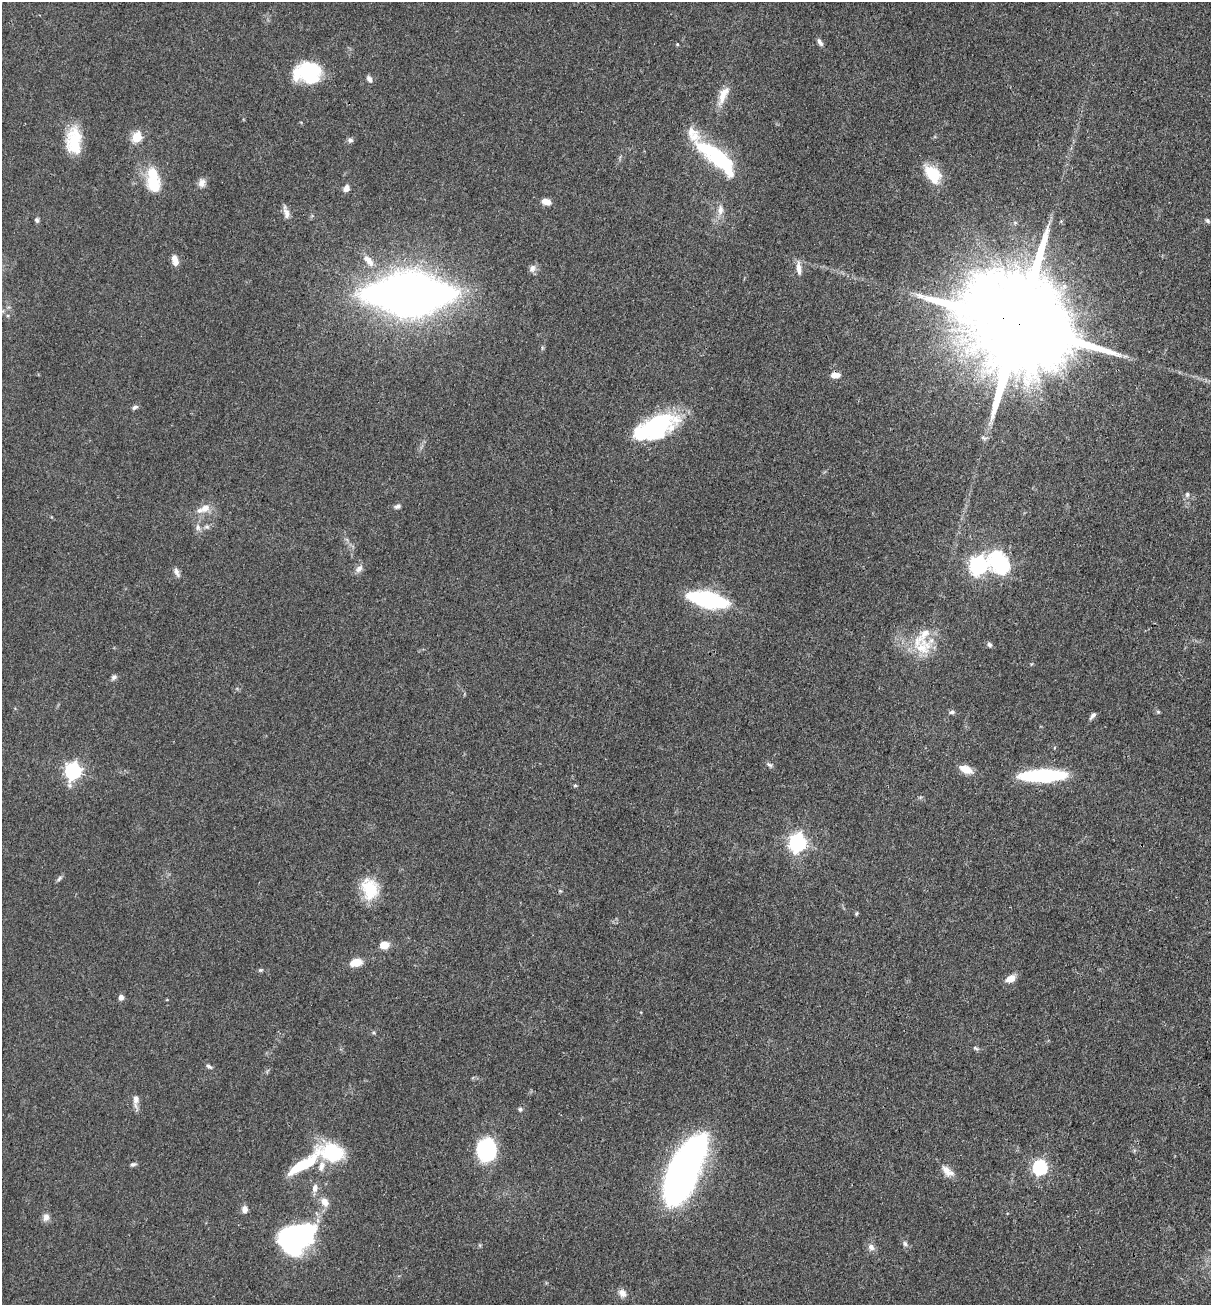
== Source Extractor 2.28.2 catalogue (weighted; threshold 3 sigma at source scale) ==
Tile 6 of 4 x 4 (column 2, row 2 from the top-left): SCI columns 1415-2623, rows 2677-3979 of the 5369 x 5354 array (HDU 1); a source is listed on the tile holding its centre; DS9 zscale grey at full resolution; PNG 1213 x 1307 px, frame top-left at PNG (2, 2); no overlay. Shown black and unused: <1% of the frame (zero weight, under 3 of 4 exposures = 6% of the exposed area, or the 3 px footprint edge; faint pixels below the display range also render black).
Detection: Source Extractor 2.28.2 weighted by HDU 2 'WHT'; one run over the whole footprint, this tile lists its part. Background 0.0449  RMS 0.005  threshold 0.0225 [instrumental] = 3 sigma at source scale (4.5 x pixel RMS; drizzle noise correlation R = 1.50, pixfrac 1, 0.05/0.05 arcsec/px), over >= 5 px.
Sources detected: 84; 2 inside a brighter object's white glare — not listed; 4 inside a brighter listed object's ellipse — not listed separately; the other 78 listed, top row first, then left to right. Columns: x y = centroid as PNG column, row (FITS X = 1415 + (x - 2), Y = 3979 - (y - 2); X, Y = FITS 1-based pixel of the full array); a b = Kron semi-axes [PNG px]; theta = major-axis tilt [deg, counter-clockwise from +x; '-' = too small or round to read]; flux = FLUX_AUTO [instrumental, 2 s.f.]
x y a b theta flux
820 42 11 5 -60 1.7
677 44 4 4 - 0.5
307 73 27 21 -1 32
369 79 8 5 -62 1.9
723 95 25 9 66 6.9
137 137 6 5 - 29
350 140 7 7 - 1.4
74 141 29 15 -88 18
718 158 53 15 -41 46
933 174 24 15 -53 15
153 179 31 14 -82 19
202 183 11 9 90 2.9
346 188 9 6 53 2.5
546 202 10 6 -14 3.8
720 210 16 8 85 3.9
286 212 17 6 -74 3
37 220 6 5 - 1.2
1208 221 6 5 - 0.85
175 260 12 6 -76 4.5
369 260 18 9 -48 5.5
532 268 11 8 70 2.2
799 268 21 6 -84 3.5
409 294 51 21 1 690
1019 325 34 22 -21 20000
835 375 10 6 0 4.1
135 407 8 5 28 1.1
656 425 37 22 26 57
984 438 9 5 -16 1.2
1187 495 7 5 75 1.1
398 507 8 5 13 1.2
205 508 15 10 26 5.3
207 527 6 5 - 1.1
198 528 9 6 -76 1.8
999 562 28 21 -51 38
978 566 7 7 - 190
359 569 12 7 48 2.4
177 572 13 6 -67 1.9
708 600 26 10 -13 92
989 645 7 5 -56 1.2
923 648 27 22 12 17
114 677 8 6 42 1.3
952 712 7 5 5 1.2
1158 712 5 5 - 0.65
1092 716 11 5 51 1.4
769 765 9 5 -26 1.2
966 769 15 8 -22 6.4
73 771 7 6 - 160
1043 776 47 11 2 47
575 785 5 4 - 0.66
797 843 7 7 - 180
59 878 9 5 47 1.1
370 889 27 19 -77 17
560 891 5 5 - 0.59
856 913 5 4 - 0.68
384 945 9 7 8 6.3
356 962 13 8 11 7.2
260 970 7 4 25 0.78
1011 979 10 7 27 5.4
121 997 7 6 - 1.8
976 1048 9 4 -24 0.94
209 1066 9 5 -36 1.1
136 1100 17 7 -89 3.1
520 1109 5 5 - 1
486 1150 16 13 80 61
332 1152 31 20 -17 28
133 1164 8 5 13 1.1
303 1165 39 10 32 24
1040 1167 6 6 - 94
684 1171 67 23 64 220
947 1171 18 9 -42 4.6
315 1188 12 7 81 2.6
325 1202 12 8 -59 4.3
245 1209 7 6 - 3
46 1217 10 8 74 2.5
292 1240 29 24 40 95
905 1244 7 5 -74 1.2
871 1247 9 8 - 2.4
622 1293 10 8 -47 3.2
Overlapping masked pixels (flux is a lower limit): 1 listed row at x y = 1019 325